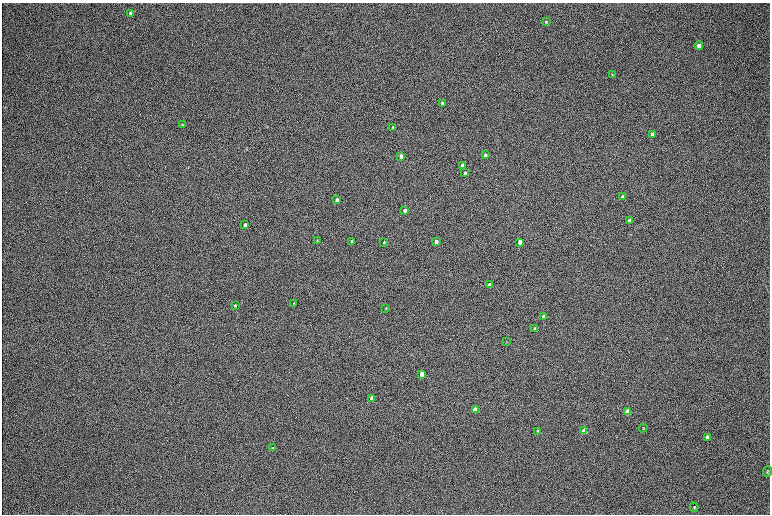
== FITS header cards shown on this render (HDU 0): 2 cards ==
NAXIS1  =                 1536 / length of data axis 1
NAXIS2  =                 1024 / length of data axis 2

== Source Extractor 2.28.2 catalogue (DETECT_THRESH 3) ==
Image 1536 x 1024 px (HDU 0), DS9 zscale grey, zoomed out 1/2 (1 PNG px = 2 x 2 image px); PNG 772 x 516 px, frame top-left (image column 1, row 1023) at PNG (2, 3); each listed source drawn as its Kron ellipse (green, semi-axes under 4 px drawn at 4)
Background 167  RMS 20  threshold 60.1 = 3 sigma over >= 5 px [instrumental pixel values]
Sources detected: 40; all 40 listed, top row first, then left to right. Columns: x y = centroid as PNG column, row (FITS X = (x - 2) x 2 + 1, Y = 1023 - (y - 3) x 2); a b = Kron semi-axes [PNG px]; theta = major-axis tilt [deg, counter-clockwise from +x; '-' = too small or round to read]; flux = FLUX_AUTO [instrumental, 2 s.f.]
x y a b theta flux
131 13 4 3 - 16000
546 22 4 3 - 4100
699 46 4 3 - 18000
612 75 4 3 - 2700
442 104 3 3 - 45000
182 125 4 2 - 2600
393 128 3 3 - 22000
653 134 4 3 - 25000
485 155 3 3 - 12000
401 156 3 3 - 38000
462 165 3 3 - 26000
465 173 3 3 - 5300
622 197 4 3 - 7600
337 200 3 3 - 20000
405 210 3 3 - 14000
630 220 3 3 - 20000
245 225 3 3 - 17000
317 241 4 2 - 3000
436 241 3 3 - 30000
352 242 3 3 - 40000
384 242 3 2 - 3600
520 242 3 3 - 36000
490 285 3 3 - 36000
294 303 3 3 - 2200
235 305 3 2 - 3400
386 308 3 2 - 2300
544 316 3 3 - 17000
535 329 4 3 - 5400
506 342 3 2 - 1700
422 374 4 3 - 110000
372 398 4 3 - 65000
475 410 4 3 - 160000
628 412 4 3 - 100000
643 428 4 3 - 3200
537 431 4 3 - 2900
584 431 4 3 - 78000
707 437 4 3 - 11000
273 448 4 3 - 3100
767 471 5 3 - 4500
694 507 4 3 - 3900